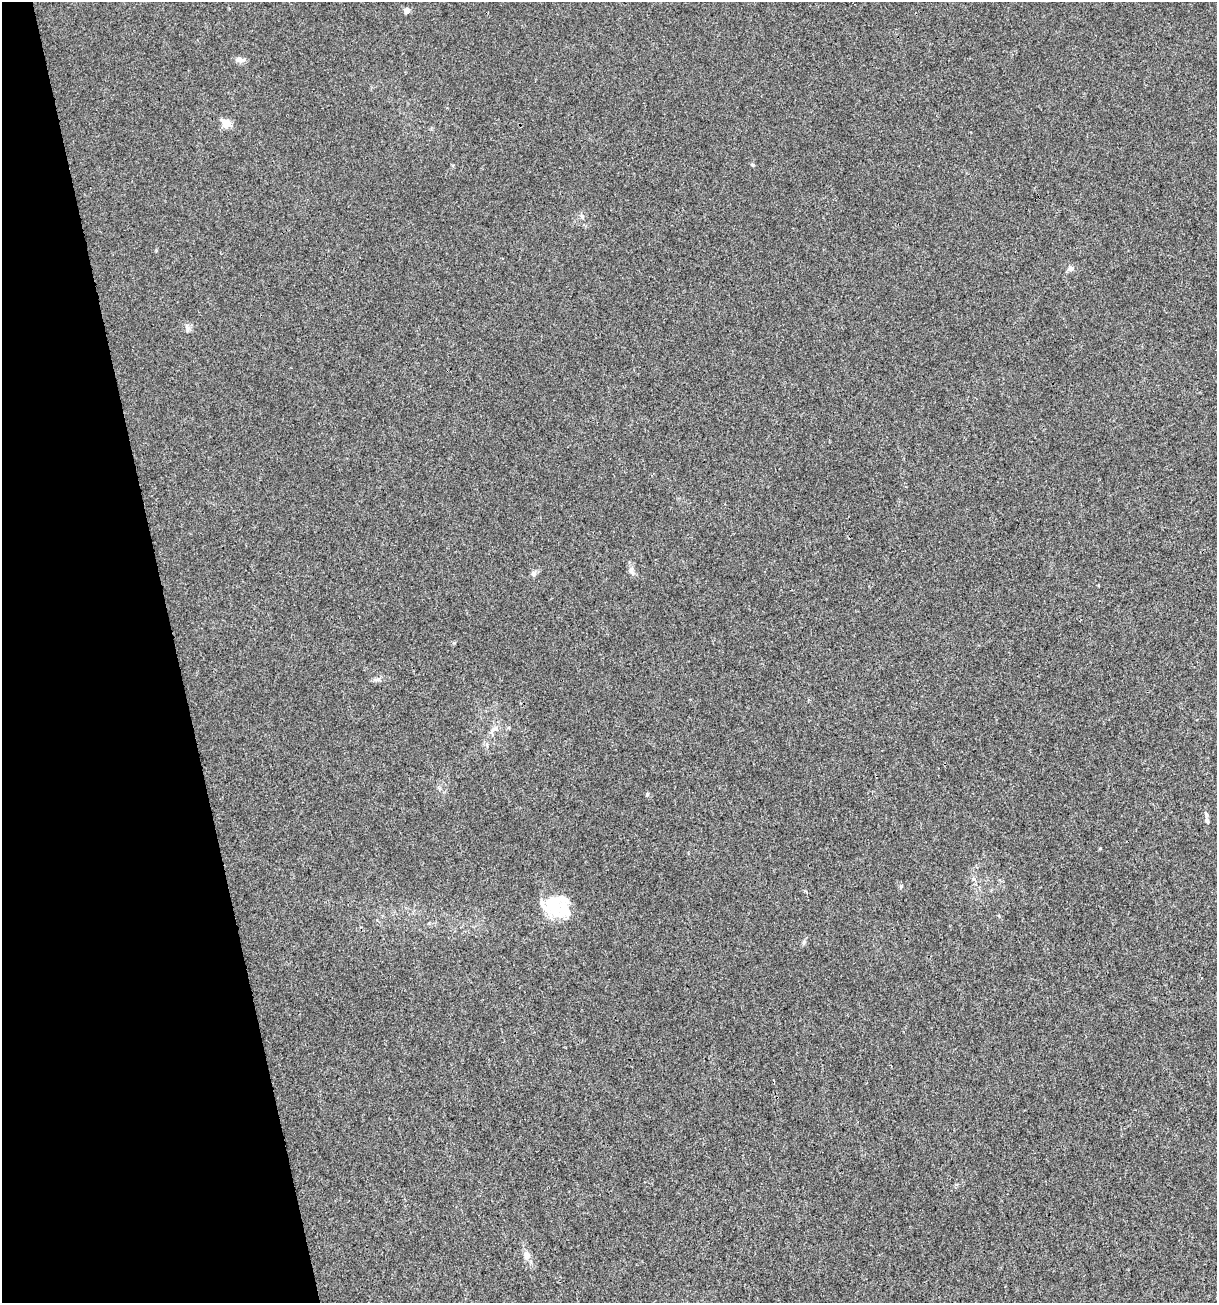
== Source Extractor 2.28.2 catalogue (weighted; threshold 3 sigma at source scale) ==
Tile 5 of 4 x 4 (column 1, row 2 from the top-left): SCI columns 102-1316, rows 2604-3904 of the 5012 x 5207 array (HDU 1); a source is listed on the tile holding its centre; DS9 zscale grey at full resolution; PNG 1219 x 1305 px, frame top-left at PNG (2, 2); no overlay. Shown black and unused: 14% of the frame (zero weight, under 3 of 4 exposures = <1% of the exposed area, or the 3 px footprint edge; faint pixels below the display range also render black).
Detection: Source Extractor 2.28.2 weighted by HDU 2 'WHT'; one run over the whole footprint, this tile lists its part. Background 0.00323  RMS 0.0026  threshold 0.0118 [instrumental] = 3 sigma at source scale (4.5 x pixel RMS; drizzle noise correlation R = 1.50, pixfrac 1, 0.0396/0.0396 arcsec/px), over >= 5 px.
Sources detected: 21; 1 inside a brighter object's white glare — not listed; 3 inside a brighter listed object's ellipse — not listed separately; the other 17 listed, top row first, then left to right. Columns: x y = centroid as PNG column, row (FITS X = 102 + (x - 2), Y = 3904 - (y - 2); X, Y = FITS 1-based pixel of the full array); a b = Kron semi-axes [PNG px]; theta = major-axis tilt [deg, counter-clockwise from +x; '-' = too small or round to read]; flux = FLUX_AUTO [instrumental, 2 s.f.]
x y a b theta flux
407 10 4 4 - 2.2
240 60 11 7 -9 1.4
227 124 5 5 - 7.8
582 216 6 5 - 0.52
1071 269 8 6 6 0.86
187 328 10 5 -72 0.76
631 571 13 7 -78 1.1
534 573 7 6 - 0.67
377 679 12 4 1 0.77
493 730 19 6 41 1.5
647 794 5 4 - 0.37
1206 814 8 5 -64 0.53
1100 848 4 3 - 0.2
901 886 7 4 63 0.37
556 909 32 21 -29 8
804 942 6 5 - 0.45
526 1255 10 8 -68 1.7
Unlisted compact peaks at least as high as the median listed source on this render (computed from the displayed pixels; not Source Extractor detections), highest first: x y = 753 165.